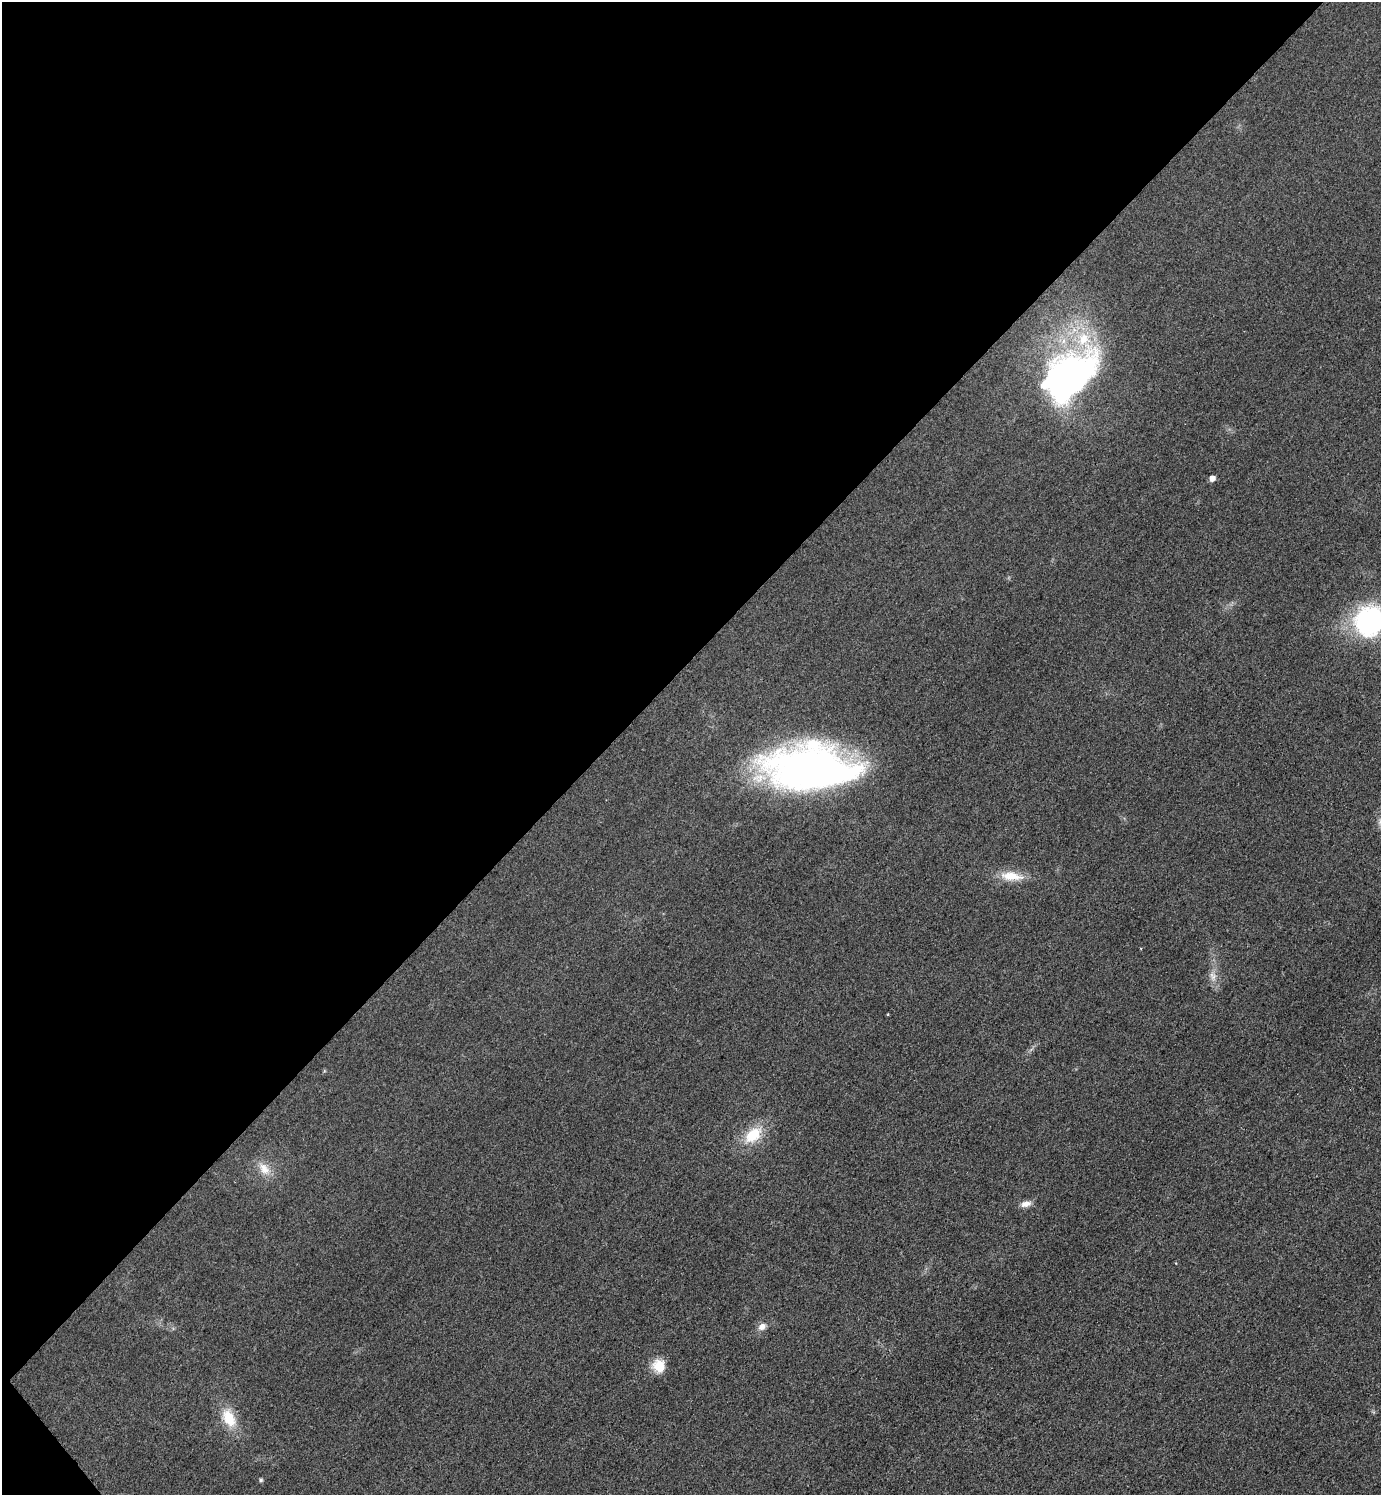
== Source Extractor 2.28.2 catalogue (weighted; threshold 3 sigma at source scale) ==
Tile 5 of 4 x 4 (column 1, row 2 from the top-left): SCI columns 314-1692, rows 2995-4487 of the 5995 x 5997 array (HDU 1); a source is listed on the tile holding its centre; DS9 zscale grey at full resolution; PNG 1383 x 1497 px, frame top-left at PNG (2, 2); no overlay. Shown black and unused: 45% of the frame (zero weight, under 3 of 4 exposures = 1% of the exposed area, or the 3 px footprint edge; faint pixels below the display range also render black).
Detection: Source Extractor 2.28.2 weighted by HDU 2 'WHT'; one run over the whole footprint, this tile lists its part. Background 0.0342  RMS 0.006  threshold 0.0268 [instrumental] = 3 sigma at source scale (4.5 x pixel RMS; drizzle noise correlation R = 1.50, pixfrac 1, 0.05/0.05 arcsec/px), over >= 5 px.
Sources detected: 15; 1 inside a brighter object's white glare — not listed; the other 14 listed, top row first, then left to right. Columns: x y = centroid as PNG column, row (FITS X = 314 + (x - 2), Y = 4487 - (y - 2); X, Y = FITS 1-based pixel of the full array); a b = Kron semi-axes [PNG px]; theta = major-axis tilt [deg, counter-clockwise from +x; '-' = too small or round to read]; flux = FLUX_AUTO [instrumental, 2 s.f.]
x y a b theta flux
1083 339 24 19 44 25
1061 383 52 31 79 180
1212 478 5 5 - 3.5
1370 621 31 28 31 100
811 768 85 40 -2 330
1011 876 31 12 -6 13
1213 976 16 8 -76 4.9
753 1135 27 16 42 19
264 1169 22 13 -51 8.6
1026 1204 14 8 12 3.9
762 1326 11 9 32 3.6
659 1366 16 15 - 11
229 1418 27 16 -65 16
261 1480 5 4 - 1.2
Isophote crosses this tile's border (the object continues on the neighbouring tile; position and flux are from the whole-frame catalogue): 1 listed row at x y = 1370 621